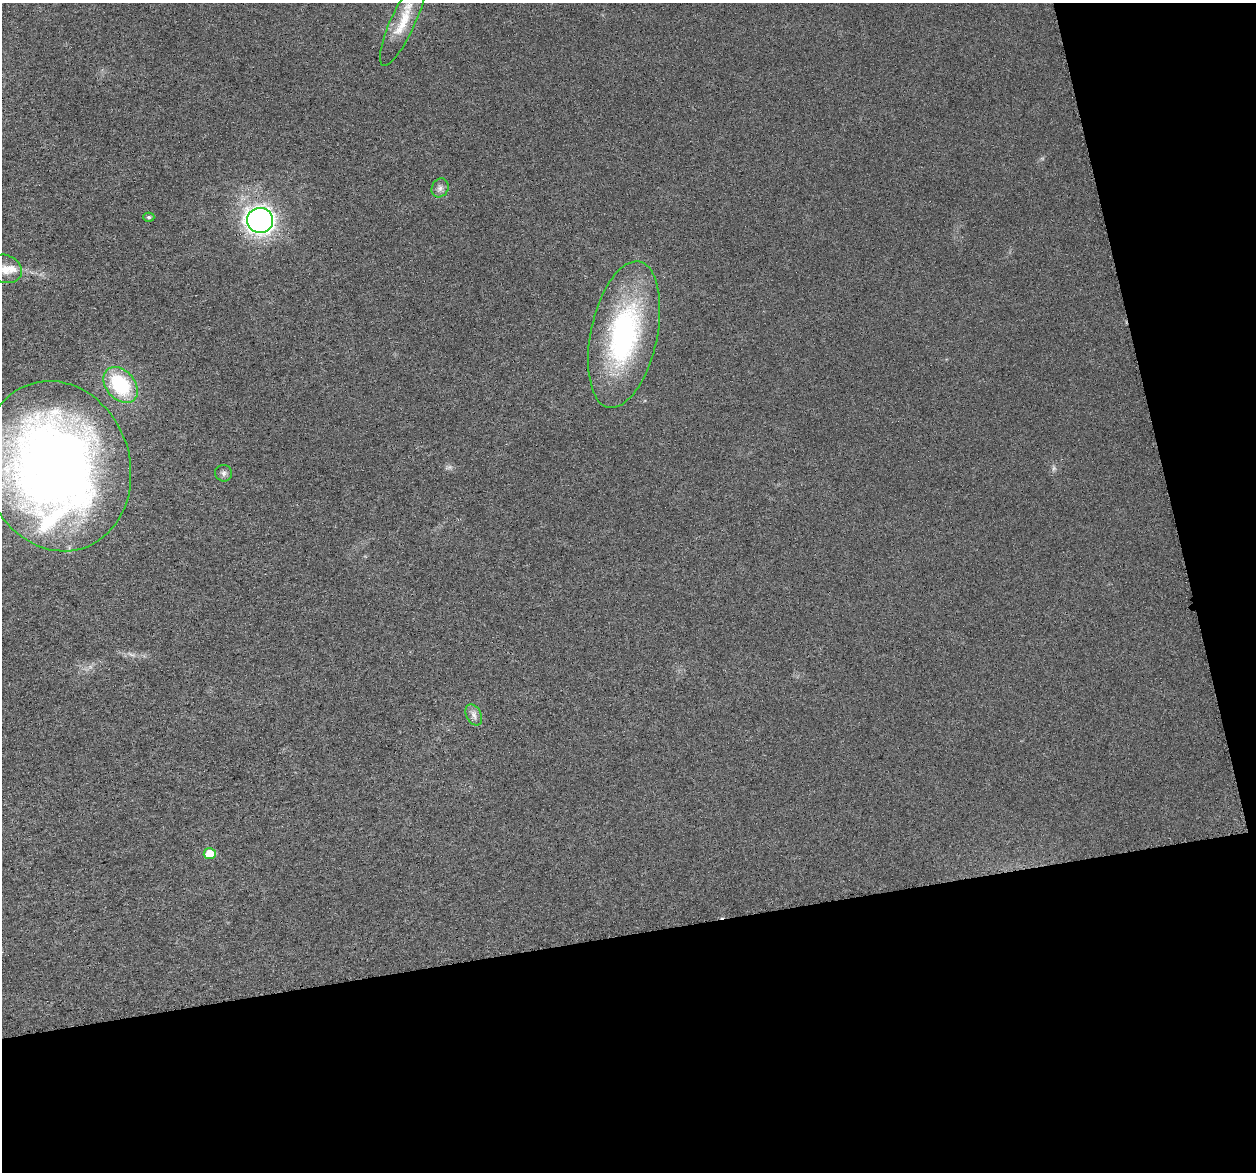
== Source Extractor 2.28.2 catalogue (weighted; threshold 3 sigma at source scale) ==
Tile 4 of 2 x 2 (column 2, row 2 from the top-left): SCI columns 1261-2514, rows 49-1218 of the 2518 x 2422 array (HDU 1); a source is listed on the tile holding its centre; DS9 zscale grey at full resolution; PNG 1258 x 1174 px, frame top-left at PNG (2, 3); each listed source drawn as its Kron ellipse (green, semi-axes under 4 px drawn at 4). Shown black and unused: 26% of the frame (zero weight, under 3 of 6 exposures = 1% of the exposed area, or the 3 px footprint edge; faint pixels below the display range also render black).
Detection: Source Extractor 2.28.2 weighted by HDU 2 'WHT'; one run over the whole footprint, this tile lists its part. Background 0.0139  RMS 0.0045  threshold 0.0183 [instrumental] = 3 sigma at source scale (4.09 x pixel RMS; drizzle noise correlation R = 1.36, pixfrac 0.8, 0.0396/0.0396 arcsec/px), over >= 5 px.
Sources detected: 14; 1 too faint to see at this stretch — neither listed nor drawn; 2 inside a brighter listed object's ellipse — not listed separately; the other 11 listed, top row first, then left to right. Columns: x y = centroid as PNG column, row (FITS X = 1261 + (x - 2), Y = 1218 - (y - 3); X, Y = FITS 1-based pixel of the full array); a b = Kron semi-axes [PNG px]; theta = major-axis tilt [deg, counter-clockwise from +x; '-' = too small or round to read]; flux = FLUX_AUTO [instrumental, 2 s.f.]
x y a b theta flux
403 22 48 12 66 12
440 188 10 8 62 1.8
149 217 6 4 -1 0.77
260 220 13 12 - 200
5 269 17 14 -21 5.3
624 334 74 33 78 84
121 385 20 14 -49 29
57 466 86 73 -72 450
224 473 8 8 - 1.4
474 715 11 7 -63 2.1
210 854 6 5 - 9.9
Isophote crosses this tile's border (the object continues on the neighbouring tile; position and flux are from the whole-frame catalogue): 2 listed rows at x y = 403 22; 5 269